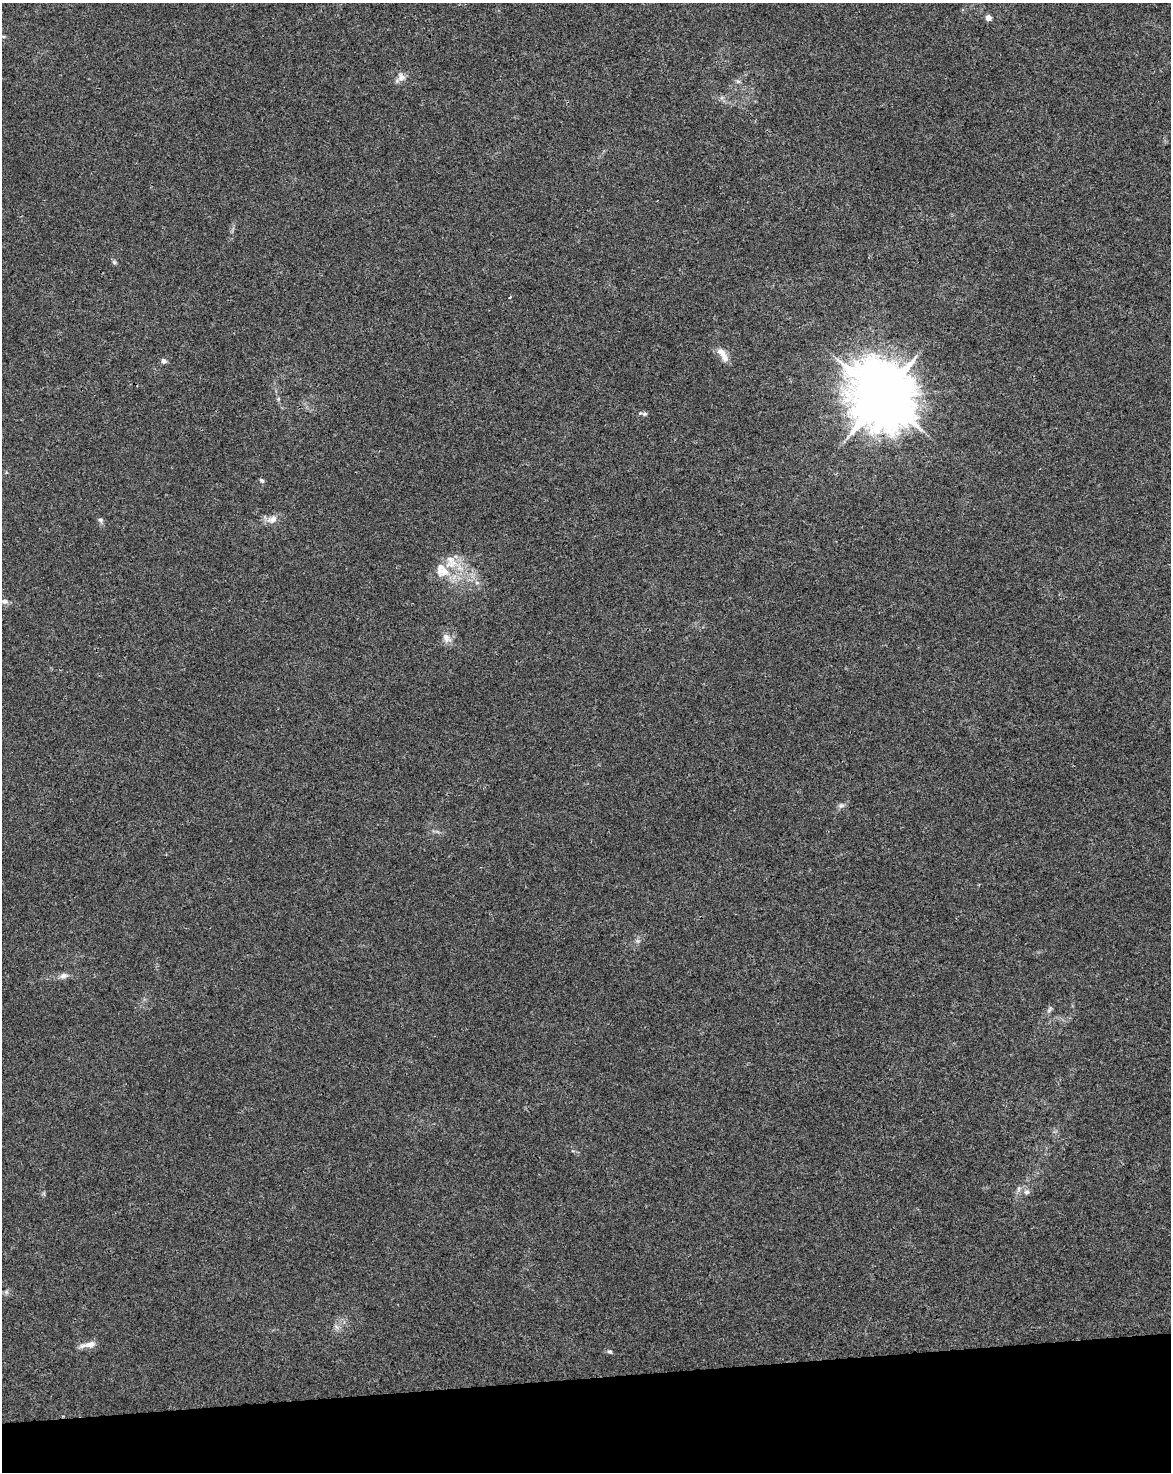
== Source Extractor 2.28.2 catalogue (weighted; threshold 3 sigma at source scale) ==
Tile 10 of 4 x 3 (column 2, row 3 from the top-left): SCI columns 1227-2395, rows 68-1537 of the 4791 x 4502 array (HDU 1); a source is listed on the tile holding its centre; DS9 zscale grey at full resolution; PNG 1173 x 1474 px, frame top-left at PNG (2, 3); no overlay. Shown black and unused: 6% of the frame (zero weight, under 3 of 4 exposures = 5% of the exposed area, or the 3 px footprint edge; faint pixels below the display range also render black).
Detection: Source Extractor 2.28.2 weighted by HDU 2 'WHT'; one run over the whole footprint, this tile lists its part. Background 0.00476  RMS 0.003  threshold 0.0135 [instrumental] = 3 sigma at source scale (4.5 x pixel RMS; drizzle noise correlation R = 1.50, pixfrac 1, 0.0396/0.0396 arcsec/px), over >= 5 px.
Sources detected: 28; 3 inside a brighter listed object's ellipse — not listed separately; the other 25 listed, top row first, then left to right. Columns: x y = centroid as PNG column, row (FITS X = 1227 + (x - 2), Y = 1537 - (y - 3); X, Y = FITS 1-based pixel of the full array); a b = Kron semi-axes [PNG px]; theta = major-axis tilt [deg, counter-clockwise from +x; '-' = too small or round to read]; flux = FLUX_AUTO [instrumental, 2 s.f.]
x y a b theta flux
988 18 4 4 - 3
401 77 12 10 -61 2
738 81 6 5 - 0.61
114 262 7 4 -45 0.52
510 297 4 2 - 0.36
722 353 16 9 -40 2.4
164 361 7 6 - 1
882 397 19 18 - 2100
644 414 8 6 -11 0.69
262 481 7 5 -42 0.58
272 519 15 10 28 2.4
101 520 8 5 -42 0.73
442 571 23 16 -43 6.6
477 583 7 4 -1 0.63
4 601 9 6 4 0.98
447 638 16 10 -48 2.3
841 805 8 5 -4 0.83
638 941 6 6 - 0.72
63 976 14 7 15 1.5
1049 1009 11 4 63 0.73
1018 1189 9 4 90 0.77
1027 1192 7 6 - 0.86
6 1292 7 5 45 0.61
89 1345 22 7 10 2.4
610 1352 7 5 -29 0.58